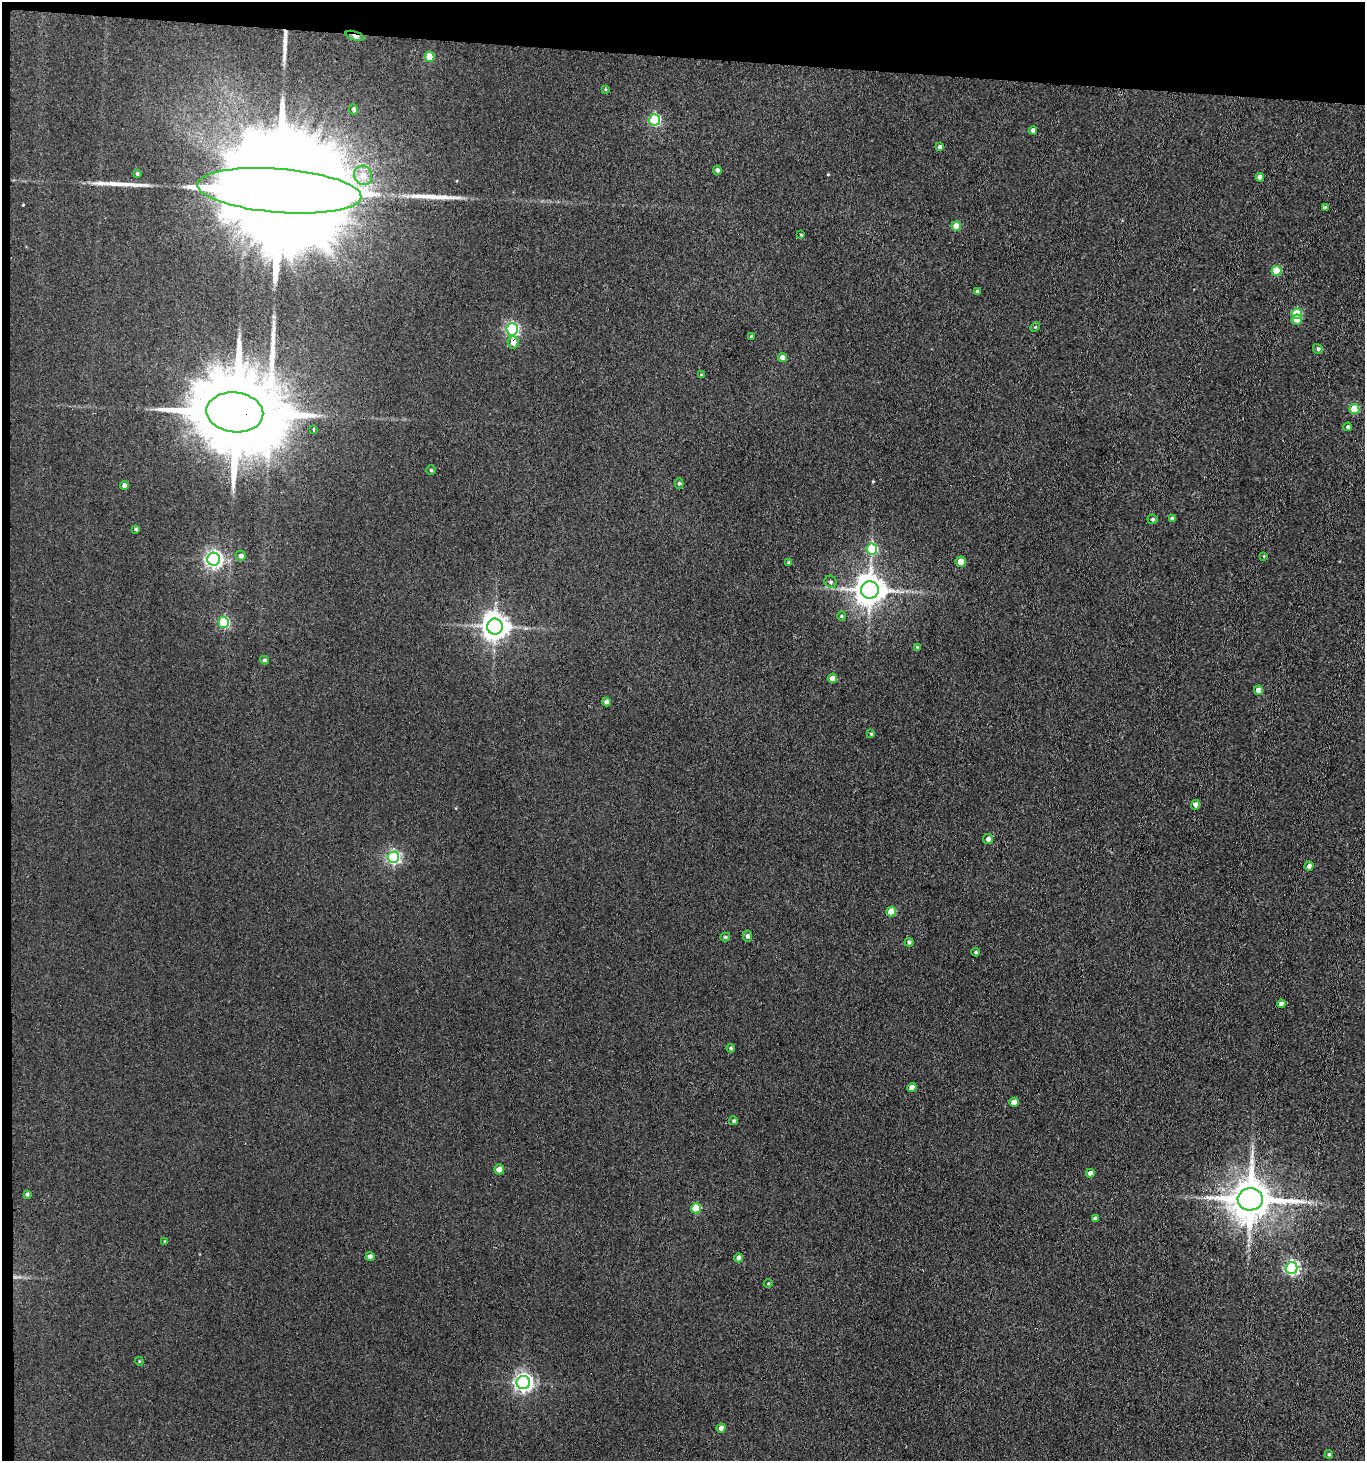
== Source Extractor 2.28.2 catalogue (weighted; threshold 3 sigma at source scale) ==
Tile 1 of 3 x 3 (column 1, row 1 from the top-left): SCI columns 220-1582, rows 2925-4383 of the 4470 x 4389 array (HDU 1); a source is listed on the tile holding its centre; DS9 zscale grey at full resolution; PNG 1367 x 1463 px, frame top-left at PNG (2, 2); each listed source drawn as its Kron ellipse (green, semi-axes under 4 px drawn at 4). Shown black and unused: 4% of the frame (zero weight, under 3 of 4 exposures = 5% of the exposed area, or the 3 px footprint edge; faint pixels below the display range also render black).
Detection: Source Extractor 2.28.2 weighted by HDU 2 'WHT'; one run over the whole footprint, this tile lists its part. Background 0.0681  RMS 0.0066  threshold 0.0295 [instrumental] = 3 sigma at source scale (4.5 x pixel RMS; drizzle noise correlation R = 1.50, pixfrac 1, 0.05/0.05 arcsec/px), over >= 5 px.
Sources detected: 85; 3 long thin detections or spike segments (spike, bleed or trail) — neither listed nor drawn; the other 82 listed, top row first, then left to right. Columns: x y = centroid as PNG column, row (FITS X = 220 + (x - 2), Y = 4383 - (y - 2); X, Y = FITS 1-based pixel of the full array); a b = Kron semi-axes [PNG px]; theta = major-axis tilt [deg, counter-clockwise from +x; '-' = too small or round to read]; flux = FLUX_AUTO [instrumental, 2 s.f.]
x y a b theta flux
355 36 10 3 -18 9.6
429 57 5 5 - 17
605 89 4 3 - 0.64
353 109 5 4 - 2.5
655 120 6 5 - 72
1033 130 4 4 - 2.7
940 147 4 4 - 2.8
717 170 4 4 - 1.8
137 174 3 3 - 1.1
363 175 10 9 - 7.9
1260 177 4 4 - 3.8
279 191 82 22 -5 53000
1325 208 3 3 - 1.3
956 226 5 4 - 12
801 235 3 3 - 0.65
1277 271 5 5 - 20
978 292 4 4 - 1.7
1297 314 5 5 - 31
1297 320 5 5 - 6.1
1035 327 5 4 - 0.74
512 329 6 5 - 100
751 337 4 3 - 0.88
513 342 6 6 - 4.3
1318 349 5 4 - 1.6
782 357 5 4 - 3.4
701 375 4 3 - 0.56
1354 409 5 5 - 19
235 412 28 20 -6 12000
1348 427 4 4 - 1.3
314 429 3 3 - 2.7
431 470 5 4 - 0.89
679 483 5 4 - 1
124 485 4 4 - 3.9
1152 519 5 5 - 1.2
1172 519 4 4 - 1.7
136 529 3 3 - 1.1
872 549 5 5 - 43
241 556 5 5 - 2.4
1264 556 3 3 - 0.58
214 559 6 6 - 240
961 562 5 5 - 7.2
789 563 3 3 - 1.2
831 582 6 6 - 1.4
870 590 9 8 - 1100
841 616 5 3 - 0.63
224 622 5 5 - 60
495 627 8 8 - 740
917 647 4 3 - 0.79
264 660 4 3 - 1.2
833 678 4 4 - 5.5
1258 690 4 4 - 5.5
606 702 4 4 - 2.7
871 734 4 4 - 0.74
1195 805 5 4 - 2.7
988 839 5 5 - 2.1
393 857 6 5 - 120
1309 866 4 4 - 2.6
891 911 5 5 - 14
747 936 5 4 - 1.9
725 937 5 4 - 1
909 942 4 4 - 1.8
976 952 4 3 - 0.74
1281 1004 4 4 - 2.8
731 1048 4 4 - 1.1
912 1087 5 4 - 3.4
1014 1102 4 4 - 6.4
734 1121 4 4 - 1
499 1169 5 5 - 4.3
1090 1173 4 4 - 3.8
27 1194 4 3 - 1.1
1250 1199 12 11 - 2100
696 1208 5 5 - 22
1095 1218 4 4 - 1.9
165 1241 4 3 - 0.71
370 1256 4 4 - 2.5
739 1258 4 4 - 2.7
1292 1268 6 6 - 130
768 1283 4 3 - 0.53
139 1361 4 3 - 0.55
523 1383 7 6 - 270
721 1428 4 4 - 3.6
1329 1454 4 4 - 0.93
Overlapping masked pixels (flux is a lower limit): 5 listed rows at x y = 355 36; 279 191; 513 342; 235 412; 1250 1199